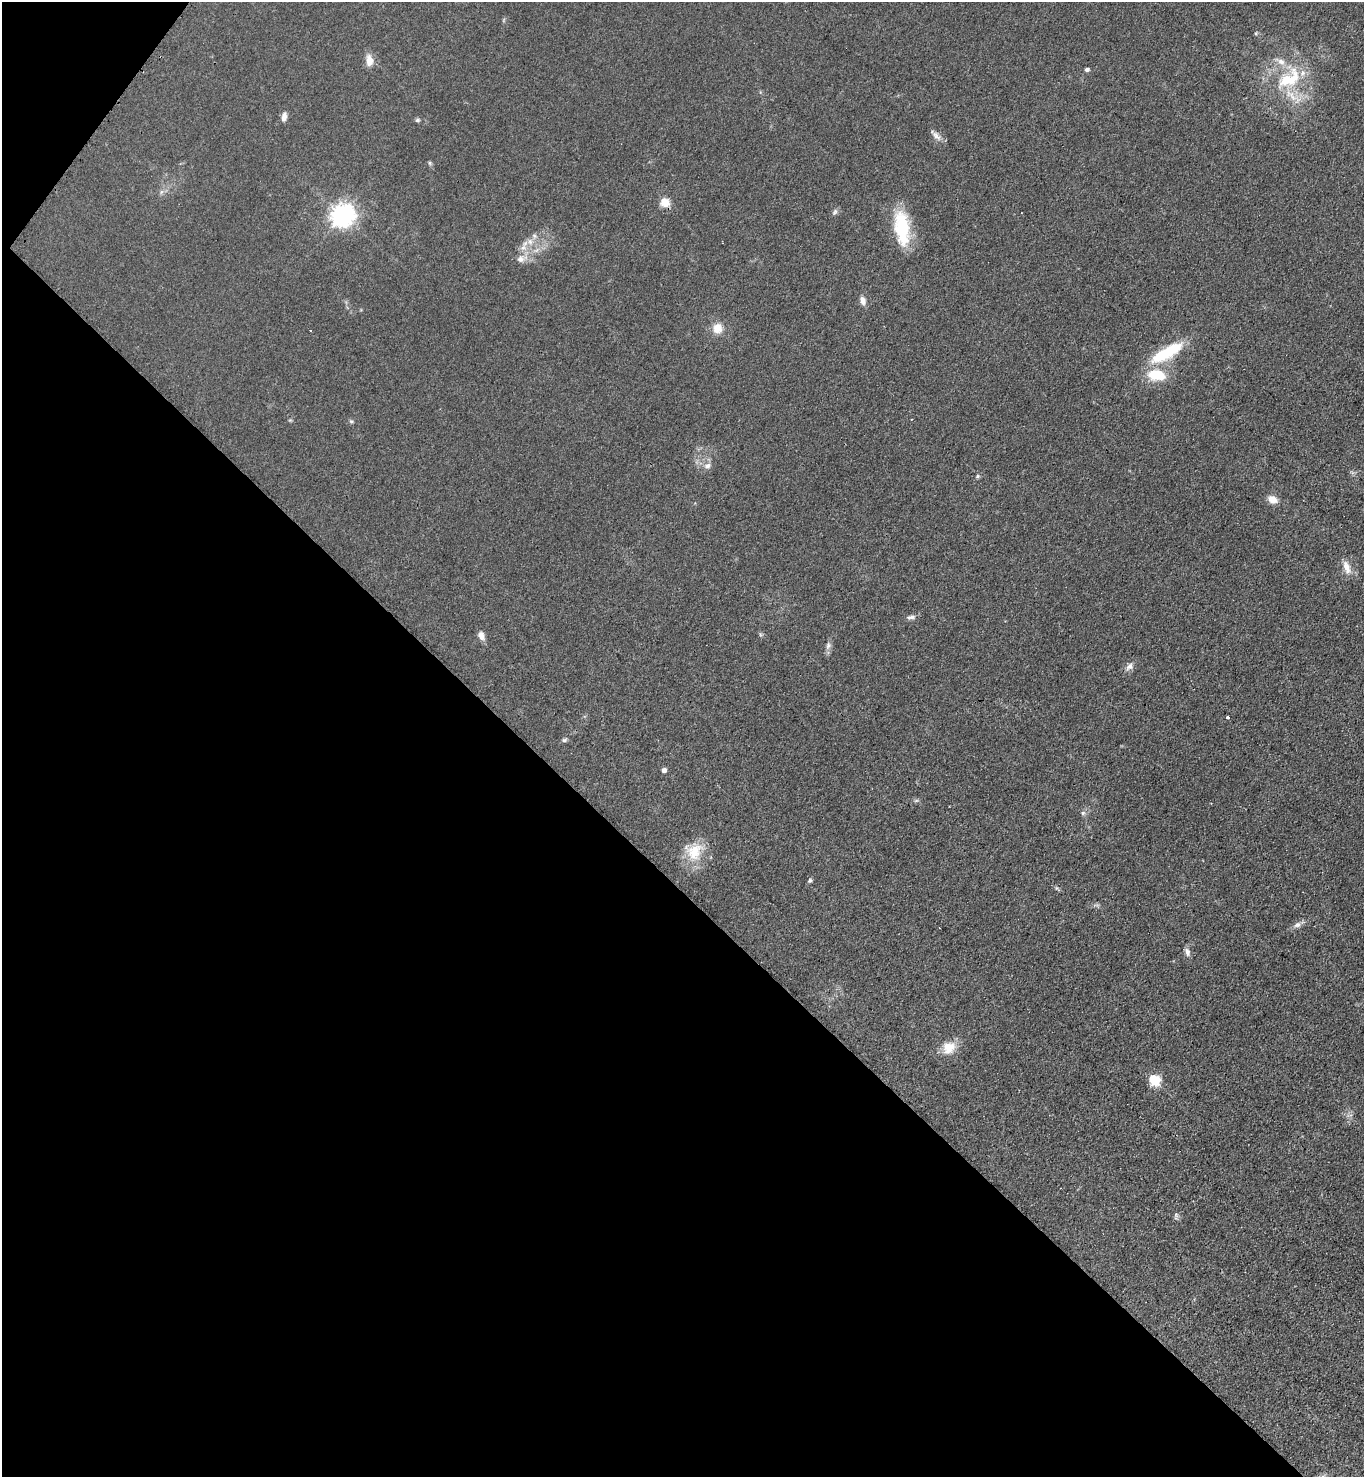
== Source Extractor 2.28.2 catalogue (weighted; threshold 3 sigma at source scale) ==
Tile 9 of 4 x 4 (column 1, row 3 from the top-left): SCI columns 372-1733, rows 1542-3016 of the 6048 x 6031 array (HDU 1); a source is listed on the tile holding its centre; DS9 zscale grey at full resolution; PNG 1366 x 1479 px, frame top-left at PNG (2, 2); no overlay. Shown black and unused: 41% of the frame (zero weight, under 3 of 4 exposures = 7% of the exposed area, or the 3 px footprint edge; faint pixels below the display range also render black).
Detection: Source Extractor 2.28.2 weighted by HDU 2 'WHT'; one run over the whole footprint, this tile lists its part. Background 0.0644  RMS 0.0073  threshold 0.0327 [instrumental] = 3 sigma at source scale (4.5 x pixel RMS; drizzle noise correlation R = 1.50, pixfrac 1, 0.05/0.05 arcsec/px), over >= 5 px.
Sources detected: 46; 1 cosmic-ray / hot-pixel residue — not listed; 3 inside a brighter listed object's ellipse — not listed separately; the other 42 listed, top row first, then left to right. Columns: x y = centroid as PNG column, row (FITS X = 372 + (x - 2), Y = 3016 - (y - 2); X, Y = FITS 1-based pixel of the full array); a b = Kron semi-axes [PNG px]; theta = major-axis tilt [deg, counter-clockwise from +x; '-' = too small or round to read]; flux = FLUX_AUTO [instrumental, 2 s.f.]
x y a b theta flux
1256 33 6 3 72 0.81
369 60 16 9 -85 6.6
1087 70 5 4 - 2
1289 79 38 21 33 41
284 117 11 6 77 3.8
417 120 6 5 - 1.3
936 136 20 5 -46 4
430 163 6 5 - 1.2
161 192 7 4 71 1.5
665 202 11 10 - 8.4
835 212 9 6 54 2
342 215 9 8 - 540
902 226 42 19 -84 37
534 236 7 6 - 2.1
523 248 10 7 47 4.1
521 259 17 10 15 6.9
863 301 10 7 -75 4.4
717 328 14 13 - 8.8
1167 353 42 12 30 38
1157 375 25 15 -6 22
351 421 7 5 -15 1.3
707 466 11 8 32 4
978 476 5 5 - 1.1
1272 500 13 9 -26 6.1
1347 567 18 8 -72 7
911 617 13 6 7 2.6
481 635 11 7 -65 4.3
828 646 12 6 84 2.9
1129 666 12 8 44 3.8
1227 717 4 3 - 2.8
564 740 7 5 10 1.5
664 770 5 5 - 3.1
916 801 7 4 1 1.2
1083 813 6 5 - 1.6
693 852 26 22 -47 21
810 880 6 5 - 1.3
1056 888 6 4 -71 0.97
1297 925 11 7 26 3.3
1187 952 11 6 -67 3
949 1048 17 16 - 12
1155 1080 7 6 - 53
1176 1216 11 5 80 1.8